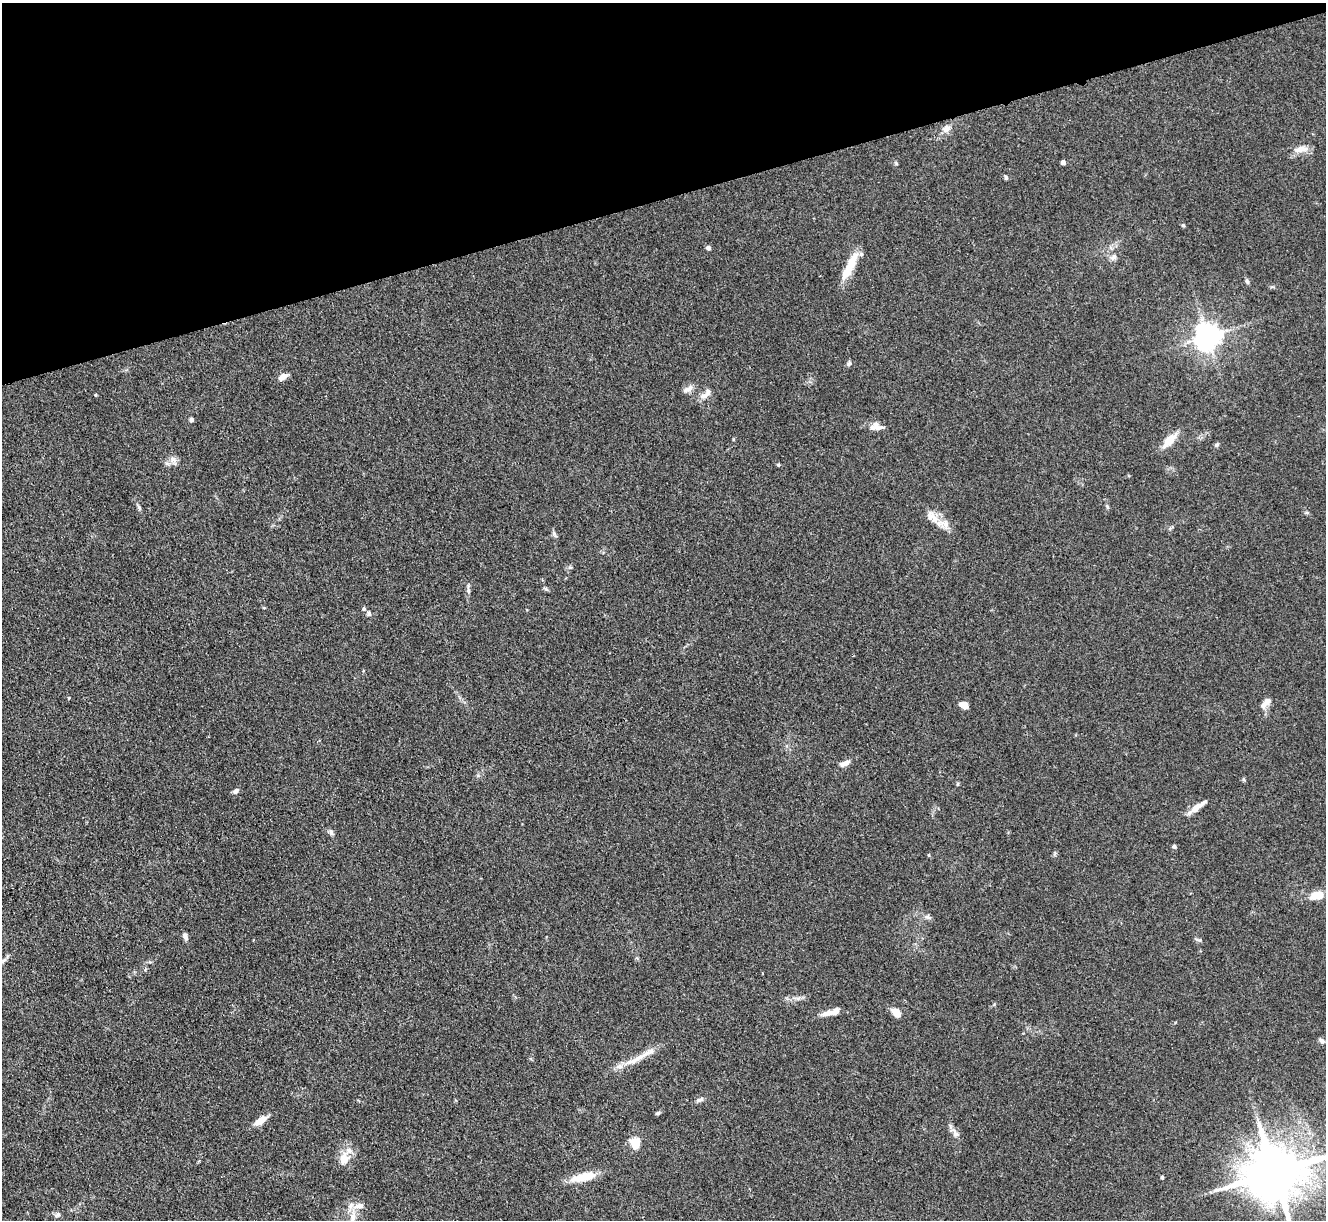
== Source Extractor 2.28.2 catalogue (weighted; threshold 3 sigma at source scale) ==
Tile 3 of 4 x 4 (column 3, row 1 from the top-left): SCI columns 2659-3982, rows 3931-5148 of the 5316 x 5299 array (HDU 1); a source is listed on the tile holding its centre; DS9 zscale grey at full resolution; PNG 1328 x 1222 px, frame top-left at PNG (2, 3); no overlay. Shown black and unused: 16% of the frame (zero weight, under 3 of 4 exposures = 1% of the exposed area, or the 3 px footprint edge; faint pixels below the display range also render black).
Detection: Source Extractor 2.28.2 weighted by HDU 2 'WHT'; one run over the whole footprint, this tile lists its part. Background 0.111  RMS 0.0067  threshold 0.0302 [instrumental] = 3 sigma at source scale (4.5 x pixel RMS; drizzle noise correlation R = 1.50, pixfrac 1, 0.05/0.05 arcsec/px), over >= 5 px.
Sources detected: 63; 1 inside a brighter object's white glare — not listed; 4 inside a brighter listed object's ellipse — not listed separately; the other 58 listed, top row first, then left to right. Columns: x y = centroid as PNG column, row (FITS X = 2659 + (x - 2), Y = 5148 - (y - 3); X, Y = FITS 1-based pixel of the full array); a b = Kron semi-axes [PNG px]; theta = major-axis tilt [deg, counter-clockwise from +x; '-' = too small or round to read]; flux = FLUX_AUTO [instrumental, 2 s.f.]
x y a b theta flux
946 129 13 9 35 4.3
1301 149 20 8 11 6
1063 162 4 4 - 2.5
896 163 5 4 - 0.82
1006 177 5 4 - 1.1
1183 225 5 4 - 0.86
708 248 5 4 - 2.2
1113 257 9 7 52 2.3
851 264 32 10 65 13
1247 281 7 5 -78 1.4
1207 336 8 7 - 770
849 363 7 5 63 1.3
283 377 13 6 30 3.9
688 389 15 6 27 3.4
705 394 20 7 41 4.7
191 419 5 4 - 1.3
876 426 17 10 -2 5.5
1169 440 18 8 46 11
1216 445 6 5 - 1.1
173 459 10 5 -33 2.6
778 465 5 4 - 1
1107 506 6 4 -77 0.99
139 507 8 5 -63 1.3
932 517 19 11 -51 7.9
554 534 8 4 -54 1.4
546 589 6 5 - 1.1
468 590 7 4 -72 1.2
364 609 5 5 - 1.2
369 614 6 5 - 1.4
1267 701 13 9 41 4
964 705 9 7 -20 5.3
846 763 10 7 18 3.2
1243 779 6 3 -71 0.82
958 784 6 3 71 0.72
236 791 8 5 38 2.2
1197 807 21 6 37 7.7
331 832 9 5 -75 1.7
1174 846 5 4 - 1.4
1316 895 15 9 15 9.8
928 916 8 6 17 1.6
185 936 8 5 -66 2.6
831 1012 26 7 15 6.4
897 1013 10 7 -49 7.1
1321 1041 8 6 -45 1.7
639 1058 21 7 28 8.1
619 1066 11 6 5 3.3
700 1099 10 5 26 1.9
658 1113 6 4 14 1
261 1120 14 7 35 7.3
955 1133 14 8 -57 3.6
635 1144 13 11 -88 9.1
344 1158 18 14 78 8.8
1274 1172 16 14 18 4600
583 1177 32 9 13 14
1162 1177 4 4 - 0.88
359 1206 16 8 2 6
57 1215 8 6 24 1.8
353 1217 14 6 88 5.2
Isophote crosses this tile's border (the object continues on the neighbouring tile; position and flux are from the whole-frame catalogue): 1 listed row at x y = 1274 1172